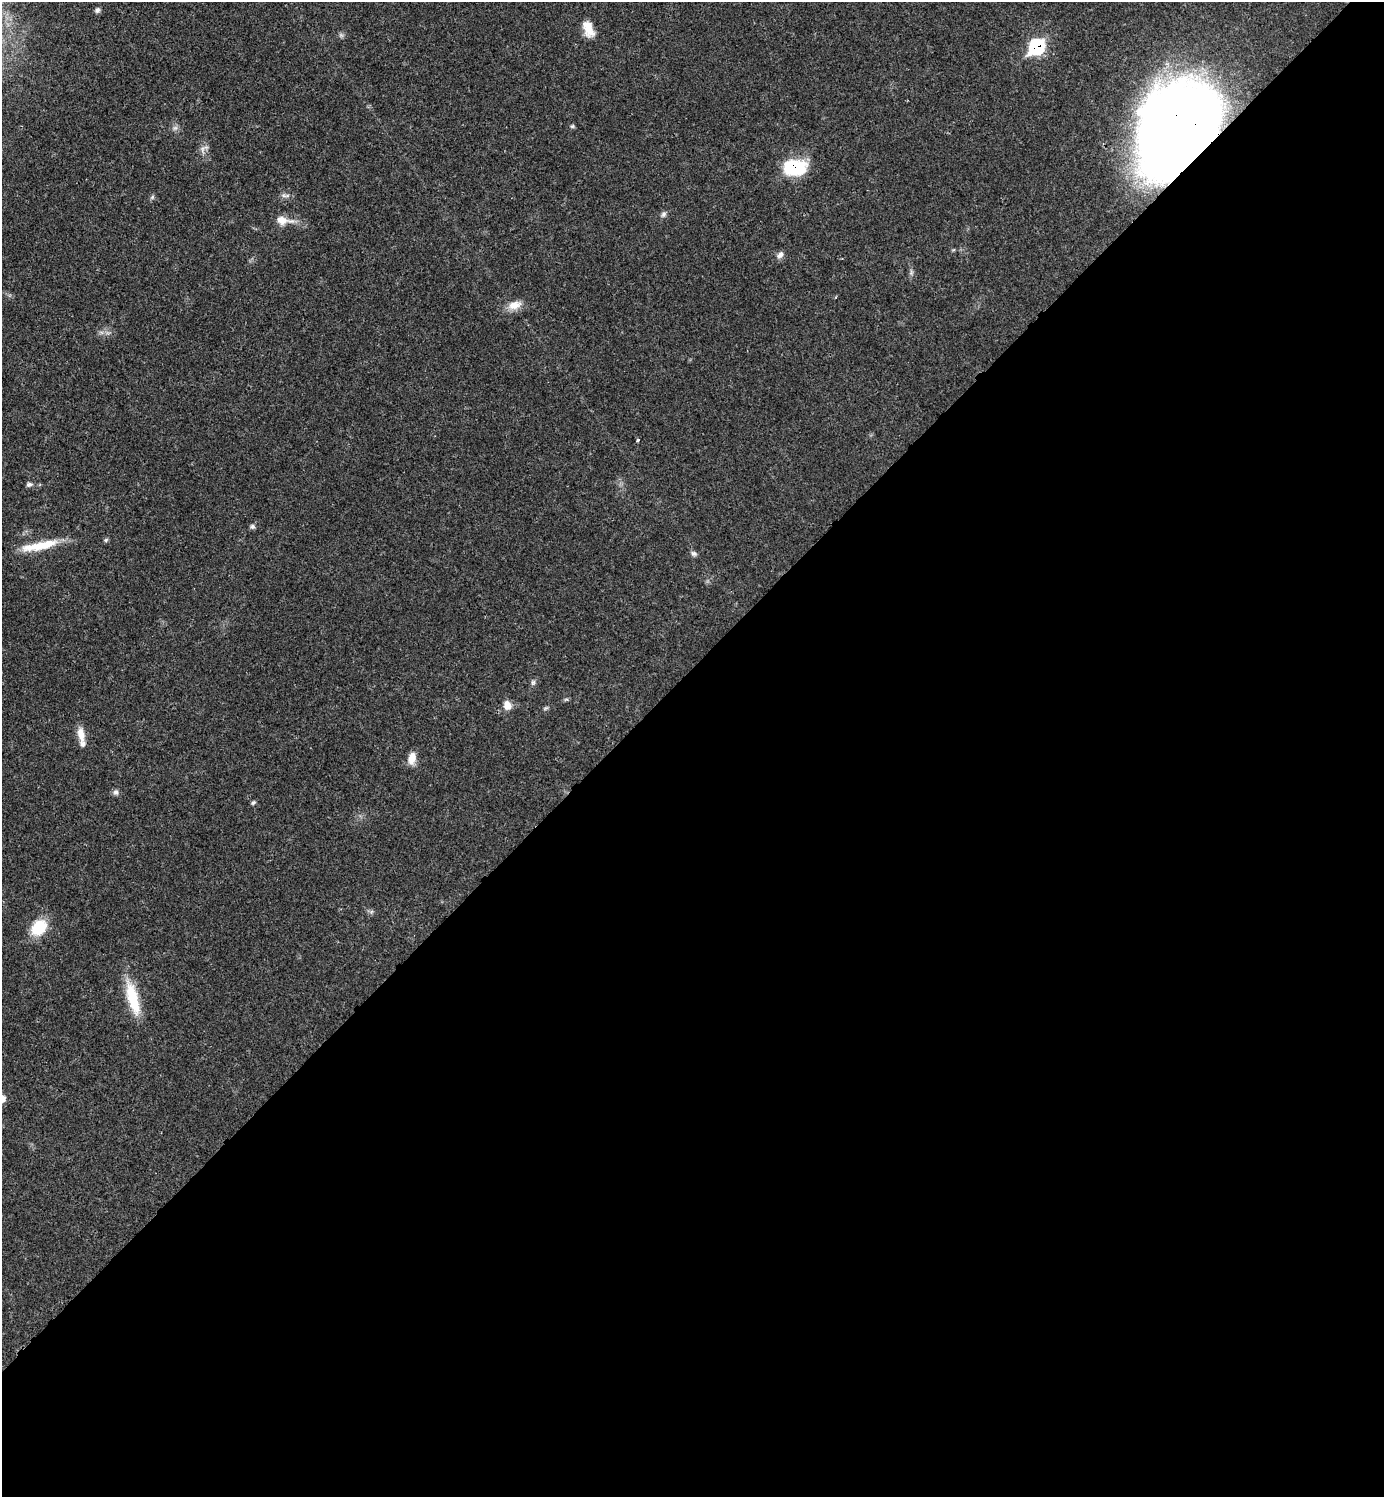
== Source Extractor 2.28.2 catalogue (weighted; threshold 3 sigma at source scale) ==
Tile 15 of 4 x 4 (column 3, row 4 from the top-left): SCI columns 3062-4443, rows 2-1496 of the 5981 x 5982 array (HDU 1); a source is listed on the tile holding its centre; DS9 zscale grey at full resolution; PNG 1386 x 1499 px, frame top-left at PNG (2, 2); no overlay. Shown black and unused: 55% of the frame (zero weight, under 3 of 4 exposures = <1% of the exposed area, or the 3 px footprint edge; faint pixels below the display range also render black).
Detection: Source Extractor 2.28.2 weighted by HDU 2 'WHT'; one run over the whole footprint, this tile lists its part. Background 0.0198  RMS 0.0022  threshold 0.01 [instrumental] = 3 sigma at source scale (4.5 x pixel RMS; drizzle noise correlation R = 1.50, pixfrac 1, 0.05/0.05 arcsec/px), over >= 5 px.
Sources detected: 35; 1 too faint to see at this stretch — not listed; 2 inside a brighter listed object's ellipse — not listed separately; the other 32 listed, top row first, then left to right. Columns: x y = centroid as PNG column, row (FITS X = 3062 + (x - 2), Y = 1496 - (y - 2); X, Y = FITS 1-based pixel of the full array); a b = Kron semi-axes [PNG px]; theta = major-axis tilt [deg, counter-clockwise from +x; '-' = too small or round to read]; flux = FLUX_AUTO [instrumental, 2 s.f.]
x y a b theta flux
97 10 7 6 - 0.6
588 29 21 11 -67 3.6
1037 47 11 9 46 23
1176 124 66 56 62 270
572 126 6 5 - 0.37
175 128 7 6 - 0.66
202 149 11 6 79 1
794 167 20 13 1 16
283 195 8 7 - 0.72
152 197 7 5 47 0.43
663 214 8 7 - 0.69
283 220 26 10 -7 3.3
780 255 10 7 46 1
911 273 7 5 79 0.53
514 305 18 11 14 2.7
638 440 5 3 - 0.32
29 484 9 6 10 0.66
252 527 7 6 - 0.54
106 540 6 5 - 0.38
43 545 44 11 14 6.6
694 554 9 6 -21 0.63
533 682 8 5 74 0.55
566 699 7 4 2 0.35
507 705 11 9 -75 2
546 708 8 4 27 0.4
81 734 19 9 -79 2.4
412 758 14 9 80 2.3
116 792 8 7 - 0.69
253 803 7 5 28 0.41
39 927 17 13 49 8.4
133 998 44 13 -75 8.9
2 1099 8 7 - 2.1
Overlapping masked pixels (flux is a lower limit): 3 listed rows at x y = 1037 47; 1176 124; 794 167
Isophote crosses this tile's border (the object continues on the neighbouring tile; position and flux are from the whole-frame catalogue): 1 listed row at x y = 2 1099